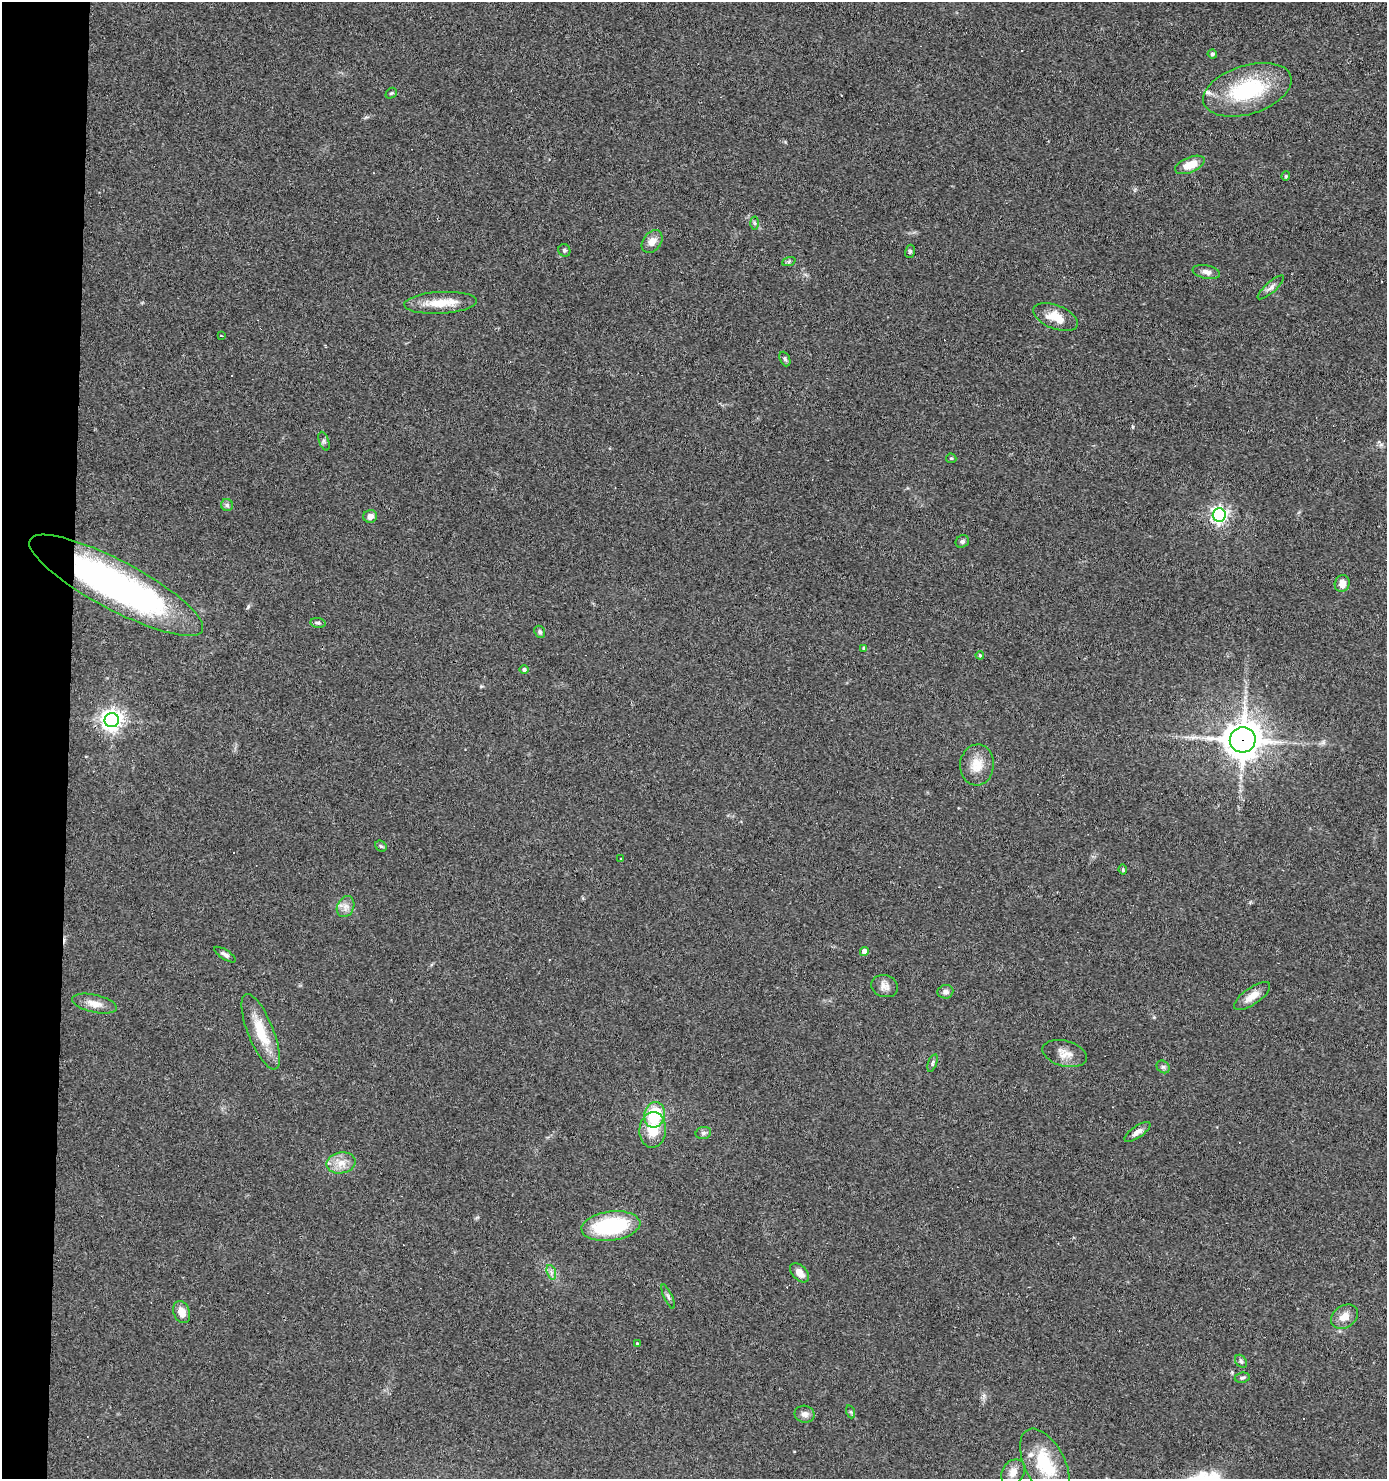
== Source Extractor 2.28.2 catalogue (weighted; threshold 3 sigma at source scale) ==
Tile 4 of 3 x 3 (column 1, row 2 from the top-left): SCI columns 100-1484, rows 1477-2953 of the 4453 x 4429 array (HDU 1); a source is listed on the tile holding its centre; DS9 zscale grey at full resolution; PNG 1389 x 1481 px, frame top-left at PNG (2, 2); each listed source drawn as its Kron ellipse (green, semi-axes under 4 px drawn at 4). Shown black and unused: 5% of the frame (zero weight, under 3 of 4 exposures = <1% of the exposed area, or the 3 px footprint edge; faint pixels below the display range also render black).
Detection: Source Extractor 2.28.2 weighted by HDU 2 'WHT'; one run over the whole footprint, this tile lists its part. Background 0.0606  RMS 0.0051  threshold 0.0229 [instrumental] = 3 sigma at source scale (4.5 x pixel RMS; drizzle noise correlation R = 1.50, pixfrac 1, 0.05/0.05 arcsec/px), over >= 5 px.
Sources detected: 70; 4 cosmic-ray / hot-pixel residue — neither listed nor drawn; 2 inside a brighter listed object's ellipse — not listed separately; the other 64 listed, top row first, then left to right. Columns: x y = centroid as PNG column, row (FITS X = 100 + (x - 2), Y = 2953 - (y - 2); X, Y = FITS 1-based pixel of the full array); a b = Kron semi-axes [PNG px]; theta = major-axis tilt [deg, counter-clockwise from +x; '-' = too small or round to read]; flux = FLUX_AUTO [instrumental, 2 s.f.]
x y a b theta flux
1212 54 4 4 - 1
1247 90 46 24 17 44
391 93 6 5 - 0.75
1190 165 16 7 22 8.9
1286 176 4 4 - 0.58
754 223 6 4 -87 0.76
652 241 12 9 52 3.9
564 250 6 6 - 0.98
910 251 7 5 75 0.84
789 261 7 4 20 0.72
1206 272 14 6 -11 2.6
1271 287 17 5 41 2.1
440 303 36 11 3 12
1056 317 23 12 -21 9.3
221 336 3 2 - 0.45
785 359 8 5 -65 1.1
324 441 10 5 -71 1.1
951 458 5 4 - 0.64
227 505 6 6 - 1.1
1219 515 6 6 - 190
370 516 7 6 - 3.2
962 541 7 6 - 1.2
1342 583 8 7 - 4.1
116 585 97 24 -28 180
318 623 7 5 -8 1
540 632 6 5 - 1.1
864 649 4 4 - 0.93
980 655 4 3 - 0.7
524 669 5 4 - 1.1
112 720 7 7 - 330
1243 740 13 12 - 1100
977 765 20 17 84 9
381 846 6 5 - 0.81
620 858 2 2 - 0.59
1123 870 5 3 - 0.53
346 907 11 8 65 3.1
864 951 4 4 - 4.3
225 955 12 4 -32 1.6
885 986 13 11 -17 3.4
945 992 8 6 7 1.9
1252 996 21 8 35 5.4
94 1004 23 9 -13 5.4
261 1032 40 13 -68 16
1065 1053 23 12 -15 5.5
932 1063 9 4 71 0.98
1163 1067 7 5 -42 1.2
655 1115 13 10 79 23
653 1130 18 13 85 11
1137 1132 15 6 35 2.7
703 1133 8 6 14 1.3
341 1163 15 10 11 5.7
611 1226 29 14 7 42
551 1272 7 4 -72 1.5
800 1273 11 7 -45 4
668 1297 13 4 -66 1.2
182 1312 11 8 -69 5.1
1344 1317 15 10 34 5.5
637 1344 3 3 - 0.75
1241 1361 7 5 -52 1.1
1242 1378 7 5 9 1.1
851 1412 6 4 -71 0.74
805 1414 10 8 -12 2.5
1045 1464 38 20 -63 25
1013 1472 14 10 56 4.1
Overlapping masked pixels (flux is a lower limit): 2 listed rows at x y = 116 585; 1243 740